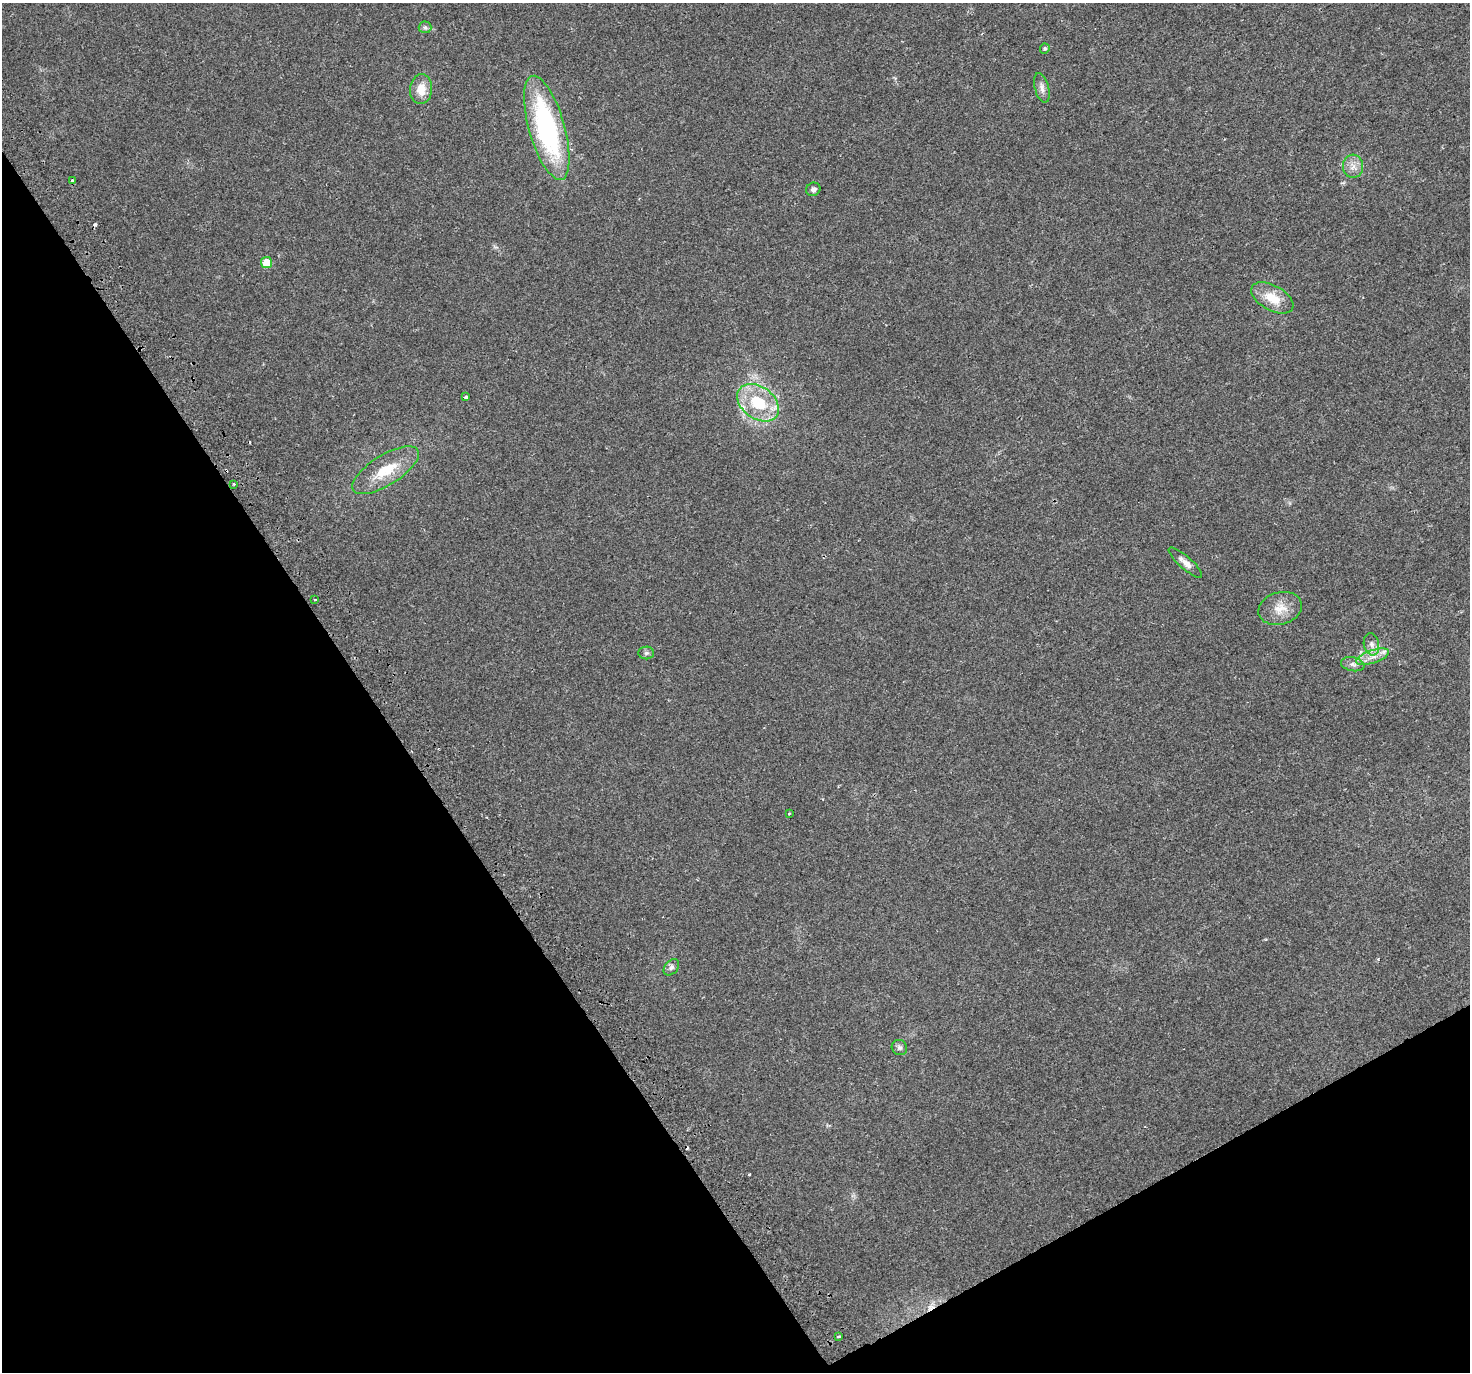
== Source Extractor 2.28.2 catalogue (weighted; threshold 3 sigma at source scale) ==
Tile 14 of 4 x 4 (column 2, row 4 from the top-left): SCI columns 1509-2976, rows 200-1569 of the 5951 x 5823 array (HDU 1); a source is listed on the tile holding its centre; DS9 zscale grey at full resolution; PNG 1472 x 1374 px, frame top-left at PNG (2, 3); each listed source drawn as its Kron ellipse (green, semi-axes under 4 px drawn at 4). Shown black and unused: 31% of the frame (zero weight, under 2 of 3 exposures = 2% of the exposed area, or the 3 px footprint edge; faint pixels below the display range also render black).
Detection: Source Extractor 2.28.2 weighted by HDU 2 'WHT'; one run over the whole footprint, this tile lists its part. Background 0.0227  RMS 0.0054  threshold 0.0241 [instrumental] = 3 sigma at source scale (4.5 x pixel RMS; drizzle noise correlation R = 1.50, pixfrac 1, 0.0396/0.0396 arcsec/px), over >= 5 px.
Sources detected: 32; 6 cosmic-ray / hot-pixel residue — neither listed nor drawn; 1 inside a brighter listed object's ellipse — not listed separately; the other 25 listed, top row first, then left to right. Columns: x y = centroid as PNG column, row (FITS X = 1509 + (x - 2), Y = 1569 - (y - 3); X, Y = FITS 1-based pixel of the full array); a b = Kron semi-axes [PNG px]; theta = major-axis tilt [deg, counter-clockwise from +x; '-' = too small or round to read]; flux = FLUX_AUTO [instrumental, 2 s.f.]
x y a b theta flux
425 27 6 6 - 1.1
1045 49 5 4 - 0.8
1042 88 15 7 -75 2.7
421 89 15 11 85 7.8
547 128 54 18 -74 92
1353 166 11 10 - 4
72 181 3 3 - 3.3
813 189 7 6 - 1.6
266 263 5 5 - 10
1272 298 23 12 -29 11
466 397 4 3 - 2.4
758 403 23 16 -35 22
385 470 38 15 32 17
234 484 3 2 - 0.63
1185 563 21 6 -41 3.8
315 600 3 3 - 0.55
1280 608 22 16 15 8.5
1371 644 11 7 -78 3
646 653 8 6 2 1.2
1373 657 17 6 18 5.1
1353 664 12 7 -11 2.5
789 813 4 3 - 0.84
671 967 9 6 49 1.8
899 1048 8 7 - 1.6
838 1336 3 3 - 2